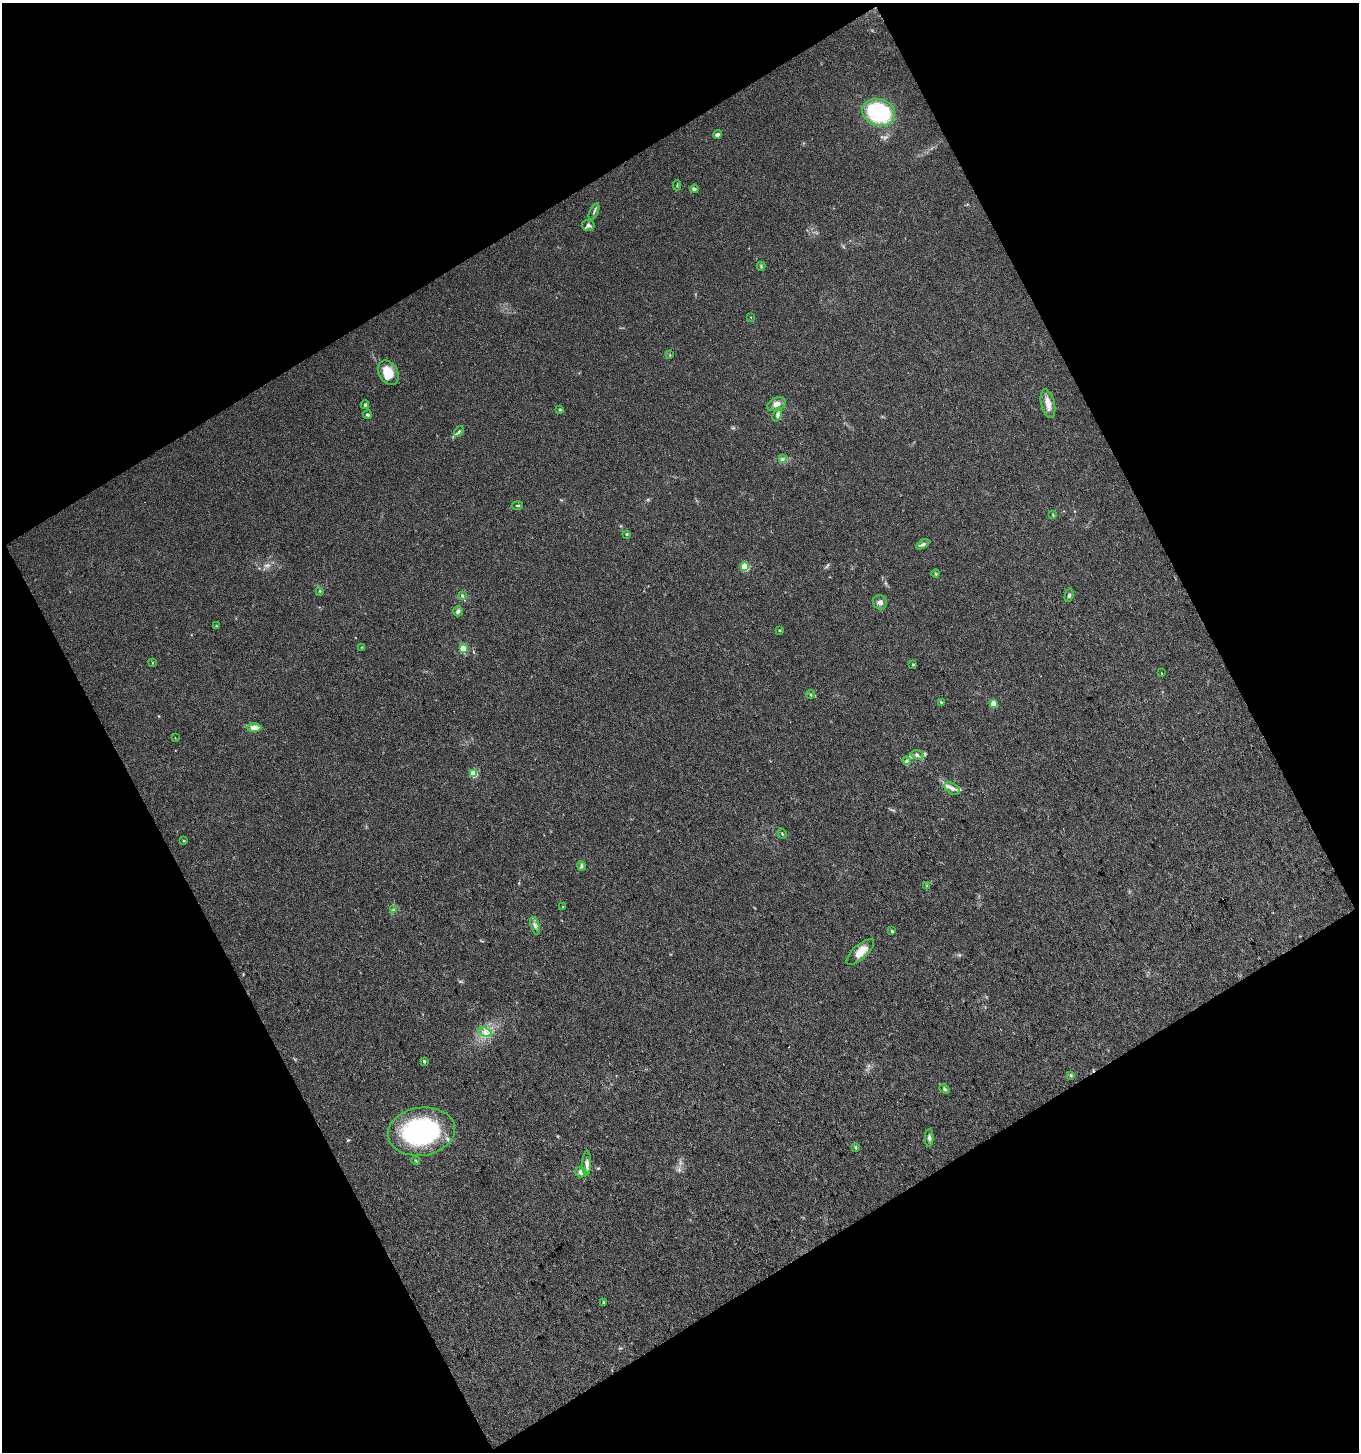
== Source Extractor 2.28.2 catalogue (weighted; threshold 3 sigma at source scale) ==
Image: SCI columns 63-2775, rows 3-2902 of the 2855 x 2902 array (HDU 1 of 3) = the unmasked area's bounding box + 8 px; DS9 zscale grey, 2 x 2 block average (1 PNG px = mean of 2 x 2 image px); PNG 1361 x 1454 px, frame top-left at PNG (2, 3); each listed source drawn as its Kron ellipse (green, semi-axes under 4 px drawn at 4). Shown black and unused: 47% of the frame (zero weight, under 3 of 4 exposures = <1% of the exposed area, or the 3 px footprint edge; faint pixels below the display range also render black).
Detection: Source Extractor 2.28.2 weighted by HDU 2 'WHT'. Background 0.0231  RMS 0.0045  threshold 0.0201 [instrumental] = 3 sigma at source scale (4.5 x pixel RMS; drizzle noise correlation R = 1.50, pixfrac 1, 0.0396/0.0396 arcsec/px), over >= 5 px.
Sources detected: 68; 2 cosmic-ray / hot-pixel residue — neither listed nor drawn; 1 inside a brighter listed object's ellipse — not listed separately; the other 65 listed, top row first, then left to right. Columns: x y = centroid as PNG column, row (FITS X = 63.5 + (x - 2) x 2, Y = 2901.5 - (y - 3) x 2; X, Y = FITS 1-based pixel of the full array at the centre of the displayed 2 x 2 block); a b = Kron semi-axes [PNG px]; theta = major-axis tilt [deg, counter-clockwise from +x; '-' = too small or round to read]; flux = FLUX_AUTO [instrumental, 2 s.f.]
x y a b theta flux
878 112 17 13 -16 97
717 134 4 3 - 2.4
677 185 5 2 - 1.1
694 189 4 4 - 2
594 211 9 2 65 2.1
588 225 6 5 - 3.1
761 266 4 3 - 1.3
751 317 3 2 - 0.49
670 355 4 2 - 0.84
388 373 13 9 -61 20
1048 403 14 6 -77 9.3
776 404 10 6 24 7.1
365 405 4 4 - 1.3
560 409 3 3 - 1.5
367 415 4 3 - 1.8
777 415 7 4 71 2.9
459 432 6 3 51 2.2
782 459 3 2 - 1.2
517 505 5 3 - 1.4
1053 515 4 2 - 0.95
627 534 4 3 - 1.1
923 544 7 4 31 2.8
745 567 3 3 - 42
936 574 4 3 - 1.2
320 591 3 3 - 0.95
462 595 3 3 - 1.2
1069 595 6 3 74 2
880 602 7 6 - 4.1
458 611 5 4 - 2.1
216 626 3 2 - 0.52
779 630 4 3 - 1
362 647 3 2 - 0.55
463 649 3 3 - 22
153 663 2 2 - 0.57
913 664 4 2 - 0.84
1161 673 3 2 - 0.52
810 694 4 3 - 1.3
941 702 4 3 - 0.95
994 704 4 3 - 25
254 728 7 4 0 8.4
175 738 3 2 - 0.44
917 755 6 4 -23 2.6
906 761 4 3 - 1.9
474 773 3 3 - 42
952 788 9 5 -31 4.4
782 834 5 2 - 0.92
184 840 3 2 - 0.84
581 866 5 4 - 2.2
927 886 3 2 - 1.1
563 907 3 2 - 0.86
393 910 3 3 - 1.2
535 926 9 3 -72 3.2
892 931 3 2 - 1.6
860 952 17 7 43 14
485 1032 7 3 -19 3.5
424 1061 3 2 - 2.2
1071 1075 4 3 - 1.3
944 1089 5 4 - 1.8
421 1132 34 24 8 170
929 1138 9 4 89 2.9
855 1148 4 3 - 1.6
416 1161 4 3 - 0.97
587 1163 13 4 89 4.8
581 1172 6 5 - 3.8
604 1302 2 2 - 3.2